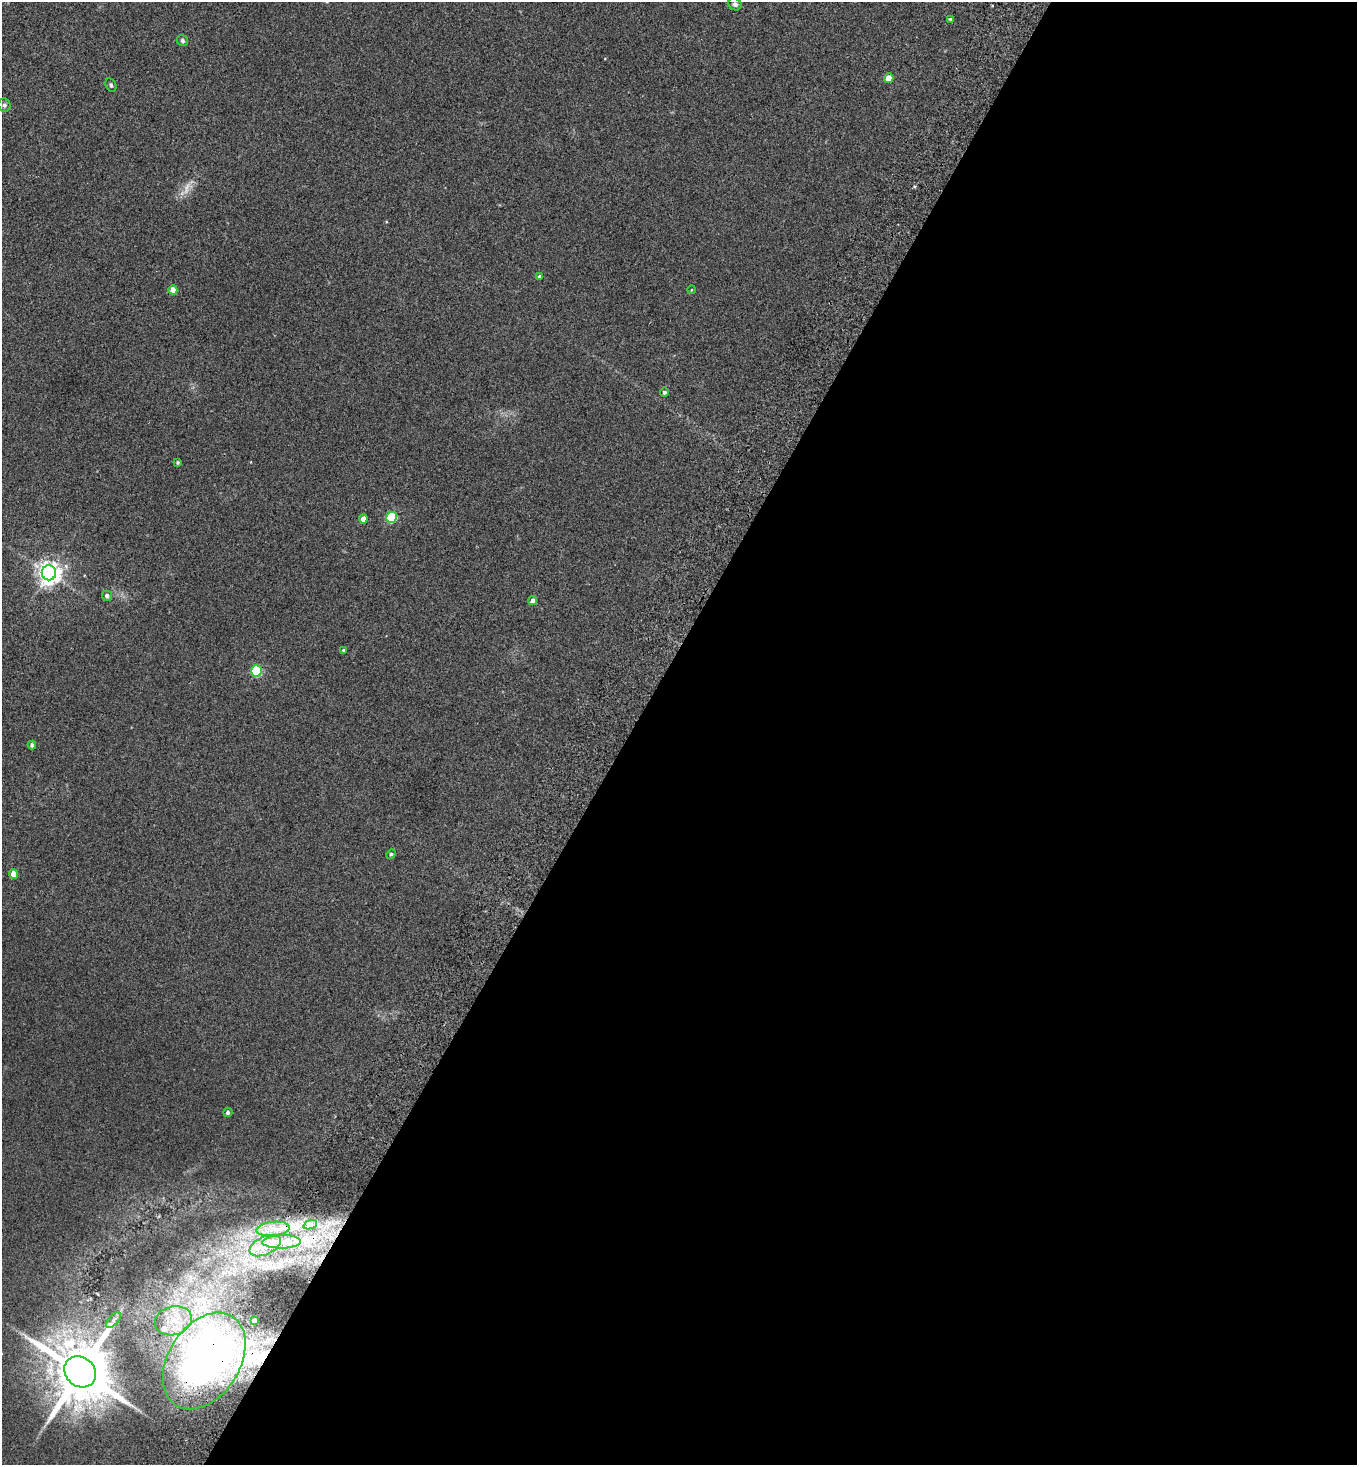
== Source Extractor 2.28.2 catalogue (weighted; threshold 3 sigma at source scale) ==
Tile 12 of 4 x 4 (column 4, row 3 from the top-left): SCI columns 4268-5622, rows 1499-2961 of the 5962 x 5923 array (HDU 1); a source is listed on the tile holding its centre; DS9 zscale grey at full resolution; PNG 1359 x 1467 px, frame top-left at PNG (2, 2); each listed source drawn as its Kron ellipse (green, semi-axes under 4 px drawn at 4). Shown black and unused: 54% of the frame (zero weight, under 2 of 3 exposures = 3% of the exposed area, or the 3 px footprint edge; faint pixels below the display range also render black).
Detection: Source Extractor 2.28.2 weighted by HDU 2 'WHT'; one run over the whole footprint, this tile lists its part. Background 0.0747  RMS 0.0096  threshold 0.0432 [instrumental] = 3 sigma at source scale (4.5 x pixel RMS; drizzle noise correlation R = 1.50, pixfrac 1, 0.05/0.05 arcsec/px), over >= 5 px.
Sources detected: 33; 1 too faint to see at this stretch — neither listed nor drawn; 1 inside a brighter listed object's ellipse — not listed separately; the other 31 listed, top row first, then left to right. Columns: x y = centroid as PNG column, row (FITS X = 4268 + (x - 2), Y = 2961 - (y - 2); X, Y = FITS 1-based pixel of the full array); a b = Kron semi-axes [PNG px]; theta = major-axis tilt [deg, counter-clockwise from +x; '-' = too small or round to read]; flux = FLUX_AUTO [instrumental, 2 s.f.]
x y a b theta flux
735 4 7 6 - 2.6
950 19 4 4 - 1
182 41 6 5 - 1.7
889 78 5 4 - 13
111 85 7 5 -63 1.9
4 105 6 6 - 2.3
539 276 4 3 - 1.4
173 290 4 4 - 11
691 290 4 3 - 0.64
664 392 4 4 - 2.4
178 463 3 3 - 1.3
391 517 5 5 - 74
363 519 4 4 - 7.6
49 573 7 7 - 740
107 596 5 5 - 3.1
533 601 4 4 - 4.3
343 650 4 3 - 1
256 671 5 5 - 63
32 745 4 4 - 2.4
391 854 5 4 - 1.6
13 874 5 4 - 10
228 1112 5 4 - 2.4
310 1225 7 4 18 2.7
273 1229 17 7 6 9.5
282 1242 19 6 1 12
265 1246 17 9 25 13
114 1320 10 5 50 2.9
254 1320 3 3 - 2.5
173 1321 19 14 15 20
204 1361 53 35 57 390
80 1372 17 14 -43 7900
Overlapping masked pixels (flux is a lower limit): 1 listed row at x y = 204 1361